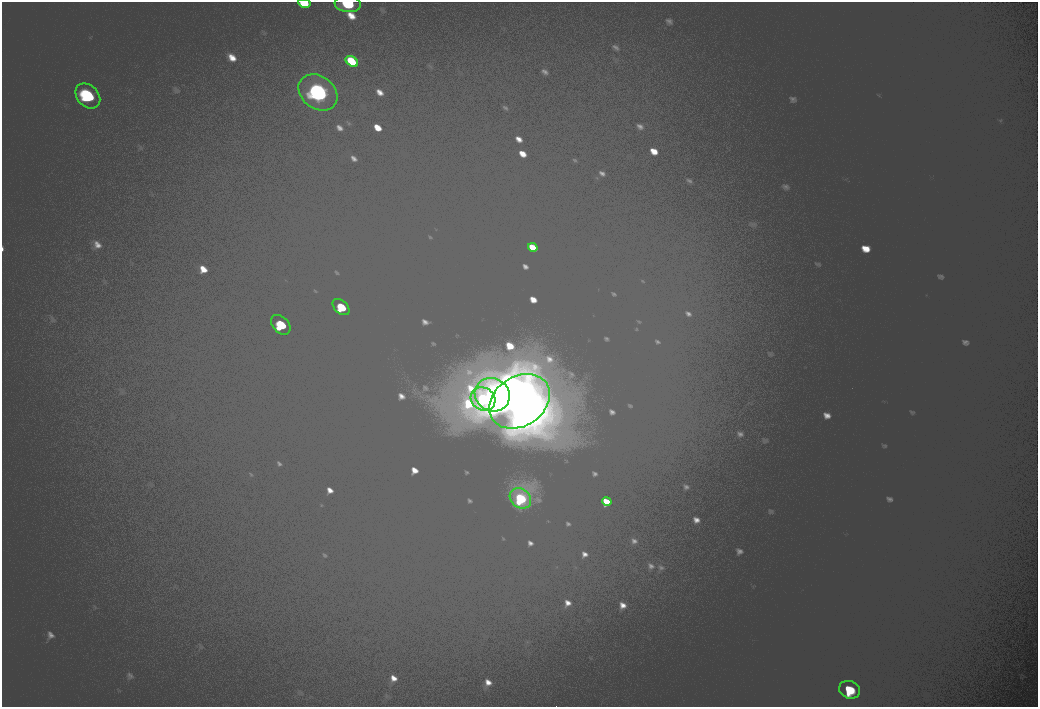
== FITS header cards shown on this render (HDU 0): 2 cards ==
NAXIS1  =                 2072
NAXIS2  =                 1410

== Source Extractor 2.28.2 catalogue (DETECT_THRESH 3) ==
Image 2072 x 1410 px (HDU 0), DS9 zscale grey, zoomed out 1/2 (1 PNG px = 2 x 2 image px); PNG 1040 x 709 px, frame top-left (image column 1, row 1410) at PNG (2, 2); each listed source drawn as its Kron ellipse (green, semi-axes under 4 px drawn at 4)
Background 101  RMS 30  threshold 90.8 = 3 sigma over >= 5 px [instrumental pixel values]
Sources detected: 14; all 14 listed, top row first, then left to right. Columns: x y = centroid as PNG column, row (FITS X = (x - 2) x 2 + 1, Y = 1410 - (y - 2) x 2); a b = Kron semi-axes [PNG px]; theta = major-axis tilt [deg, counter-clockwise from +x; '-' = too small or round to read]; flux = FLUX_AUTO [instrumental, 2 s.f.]
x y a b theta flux
304 3 6 4 -9 10000
348 4 13 8 -7 37000
352 61 7 4 -35 14000
318 92 21 16 -37 130000
88 96 14 10 -45 59000
533 247 5 3 - 8000
341 307 10 6 -42 24000
281 325 11 7 -46 34000
492 395 18 16 -32 160000
483 399 13 11 -34 64000
519 401 32 24 35 430000
520 498 11 9 -39 43000
607 502 5 3 - 8900
849 690 11 8 -20 34000
At the frame edge (FLAGS 8, measured only in part): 2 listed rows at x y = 304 3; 348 4